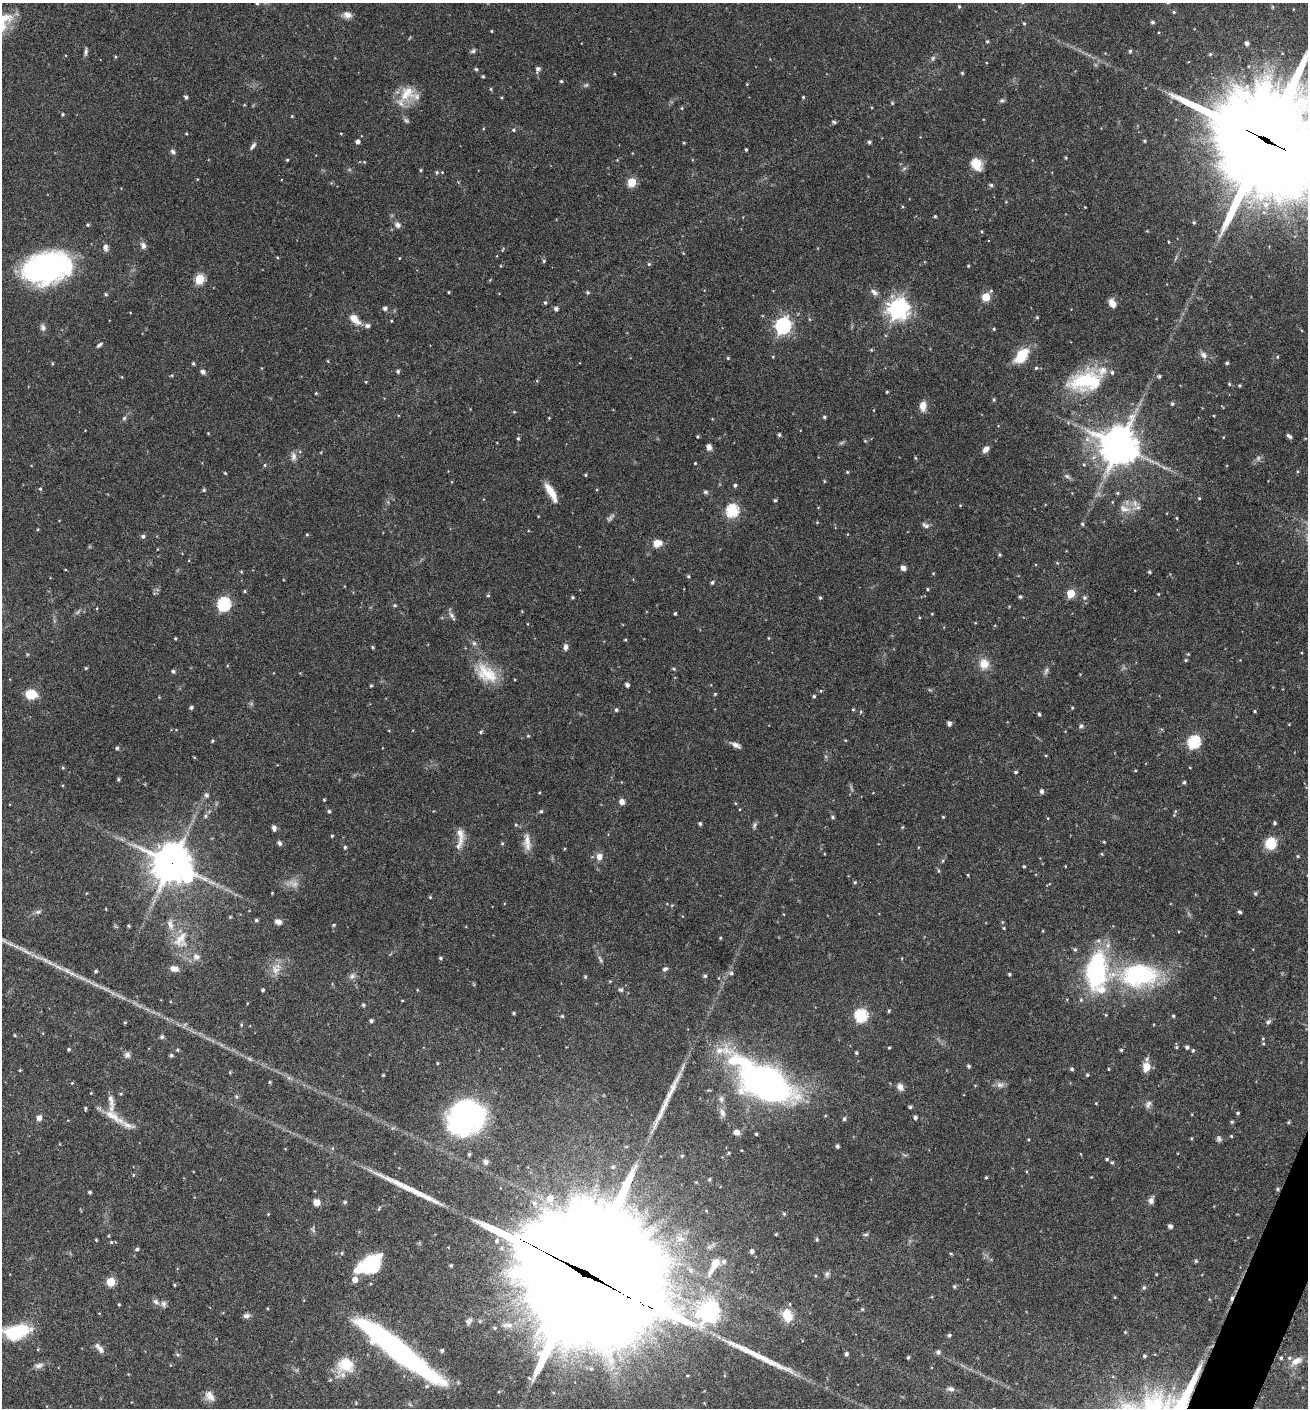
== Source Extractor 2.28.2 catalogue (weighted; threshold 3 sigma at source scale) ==
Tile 6 of 4 x 4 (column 2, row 2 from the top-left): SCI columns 1585-2890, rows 2816-4221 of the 5649 x 5635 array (HDU 1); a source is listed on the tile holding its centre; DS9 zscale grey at full resolution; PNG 1310 x 1410 px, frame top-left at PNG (2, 3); no overlay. Shown black and unused: <1% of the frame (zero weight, under 5 of 9 exposures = <1% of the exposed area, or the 3 px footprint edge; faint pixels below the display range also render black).
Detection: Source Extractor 2.28.2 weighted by HDU 2 'WHT'; one run over the whole footprint, this tile lists its part. Background 0.0973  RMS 0.0036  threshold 0.0145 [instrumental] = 3 sigma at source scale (4.09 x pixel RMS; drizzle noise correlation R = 1.36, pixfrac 0.8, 0.05/0.05 arcsec/px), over >= 5 px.
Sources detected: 416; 7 too faint to see at this stretch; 1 cosmic-ray / hot-pixel residue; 3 long thin detections or spike segments (spike, bleed or trail) — not listed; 14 inside a brighter listed object's ellipse — not listed separately; the other 391 listed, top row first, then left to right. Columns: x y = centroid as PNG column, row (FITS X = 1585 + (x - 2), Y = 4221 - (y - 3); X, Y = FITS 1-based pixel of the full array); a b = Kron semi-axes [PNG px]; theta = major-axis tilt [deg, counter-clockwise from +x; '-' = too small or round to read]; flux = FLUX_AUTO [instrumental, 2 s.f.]
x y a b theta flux
257 3 5 4 - 0.54
959 6 3 3 - 0.34
1174 12 4 4 - 0.38
347 15 11 8 -12 1.8
1152 22 4 4 - 0.62
1024 23 4 4 - 0.32
2 24 35 14 62 9.2
491 31 4 3 - 0.27
987 41 4 4 - 0.38
1247 43 5 4 - 1
473 51 7 5 44 0.65
1130 51 4 4 - 0.47
86 52 10 4 85 0.82
933 58 7 5 49 0.65
476 69 4 4 - 0.48
538 69 6 5 - 0.95
962 73 4 4 - 0.41
615 74 4 3 - 0.25
483 76 3 3 - 0.44
561 81 4 3 - 0.43
747 84 3 3 - 0.23
491 89 5 3 - 0.32
405 94 22 13 -84 5.8
186 97 4 4 - 0.7
803 97 3 3 - 0.35
1002 100 6 5 - 0.57
892 103 4 4 - 0.38
682 108 4 4 - 0.35
62 114 4 4 - 0.42
292 116 4 4 - 0.29
834 122 5 3 - 0.59
513 130 5 4 - 0.51
186 134 4 3 - 0.27
1266 140 45 36 -31 5500
1144 141 4 3 - 0.38
358 142 4 4 - 1.2
869 142 4 4 - 0.65
684 143 4 3 - 0.31
253 146 11 4 53 0.94
746 150 3 3 - 0.45
173 152 7 5 -45 0.78
1066 158 4 3 - 0.35
287 160 3 3 - 0.4
976 164 11 9 -64 6.7
420 170 4 3 - 0.36
437 172 5 4 - 0.49
632 182 5 5 - 13
991 185 5 5 - 0.51
1266 204 9 8 - 2.5
1085 207 3 3 - 0.2
935 216 3 3 - 0.41
1194 222 5 4 - 0.44
88 225 4 4 - 0.46
398 225 9 7 -57 1.1
1168 242 4 2 - 0.25
143 245 8 6 -78 1.4
105 247 9 7 -81 1.2
502 250 6 3 71 0.28
683 253 4 3 - 0.26
277 257 4 3 - 0.29
399 258 3 2 - 0.22
544 261 5 4 - 0.44
649 264 5 4 - 0.43
968 266 4 3 - 0.29
47 267 38 24 12 89
200 279 5 5 - 18
449 292 3 3 - 0.32
587 292 4 4 - 0.53
874 292 11 6 -40 1.3
106 294 5 4 - 0.44
986 297 5 5 - 11
545 303 4 3 - 0.47
1112 303 10 6 -58 2.3
385 308 5 4 - 0.9
898 308 7 7 - 220
556 309 5 4 - 0.97
1037 317 3 3 - 0.38
355 319 14 8 -46 3.7
391 321 3 3 - 0.3
368 326 7 6 - 1.1
783 326 7 6 - 97
43 327 9 7 -70 1.1
994 329 4 3 - 0.38
99 345 8 4 33 0.67
871 350 4 4 - 0.35
1203 355 10 7 -49 1.4
1021 356 15 9 51 10
773 357 4 3 - 0.28
1277 357 5 3 - 0.3
728 358 4 4 - 0.37
193 363 4 4 - 0.48
1227 363 4 3 - 0.53
1036 368 4 4 - 0.45
398 371 5 4 - 0.58
203 372 6 5 - 1.1
1159 376 5 4 - 0.55
122 377 5 3 - 0.23
1086 381 41 23 8 23
366 382 4 3 - 0.25
1229 384 5 4 - 0.39
1239 386 3 3 - 0.39
887 392 3 3 - 0.38
316 393 4 4 - 0.31
994 400 5 4 - 0.43
1172 404 5 4 - 0.59
923 406 11 7 83 2.8
824 417 4 3 - 0.51
124 418 6 5 - 0.56
549 418 4 4 - 0.23
208 433 3 3 - 0.22
779 435 5 4 - 0.57
1289 436 7 4 -41 0.86
518 438 5 4 - 0.47
1119 446 12 12 - 720
709 447 7 5 -87 1.6
986 449 8 5 45 1.7
293 456 11 7 -88 1.5
915 458 5 3 - 0.33
695 463 3 3 - 0.29
265 465 4 4 - 0.37
847 472 4 3 - 0.31
225 473 4 3 - 0.32
585 475 4 3 - 0.36
1067 476 7 5 -43 0.74
824 481 4 3 - 0.27
735 485 4 4 - 0.69
40 489 5 4 - 0.38
204 490 4 4 - 0.52
551 492 22 7 -60 4.9
705 492 5 5 - 0.69
1117 493 5 4 - 0.41
1199 498 4 4 - 0.36
775 500 5 4 - 0.37
1124 509 18 10 -17 3.5
732 510 6 6 - 38
1177 518 5 3 - 0.28
817 522 4 4 - 0.3
1082 524 4 4 - 0.45
925 525 11 6 -31 0.95
307 534 4 3 - 0.32
143 536 6 5 - 0.66
657 543 11 9 10 2.9
999 555 4 4 - 0.42
903 568 6 5 - 1.3
241 572 4 3 - 0.32
1149 572 4 3 - 0.46
933 573 4 3 - 0.27
688 576 5 4 - 0.42
712 582 6 4 62 0.5
927 589 4 3 - 0.33
244 591 4 4 - 0.4
1071 593 5 5 - 11
1158 594 3 3 - 0.28
488 595 5 4 - 0.39
1020 596 4 3 - 0.53
572 597 3 3 - 0.45
820 598 5 4 - 0.42
1085 598 6 6 - 0.7
224 604 6 6 - 49
395 605 5 4 - 0.36
675 613 4 3 - 0.44
452 615 10 6 -54 1.2
175 638 3 2 - 0.34
768 638 4 3 - 0.25
625 640 4 3 - 0.3
474 643 6 6 - 0.74
373 647 4 4 - 0.35
566 647 8 5 88 1.2
1188 654 4 4 - 0.31
1186 660 4 3 - 0.4
984 664 14 13 - 3.9
86 668 4 3 - 0.4
674 669 5 4 - 0.43
173 671 4 4 - 0.71
1046 671 10 5 68 0.89
487 673 32 19 -37 10
627 685 4 3 - 1
371 686 4 3 - 0.39
31 694 10 8 0 6.9
715 694 4 4 - 0.33
814 696 4 4 - 0.49
191 707 4 4 - 0.7
1072 708 3 3 - 0.31
853 709 4 4 - 0.33
616 710 4 4 - 0.58
1255 711 3 3 - 0.39
861 712 5 3 - 0.33
1039 714 4 3 - 0.52
949 723 4 4 - 1.2
1081 726 6 5 - 0.64
481 732 4 4 - 0.48
212 741 4 3 - 0.36
1194 742 8 6 54 38
736 745 12 6 -27 1.4
117 748 4 4 - 0.61
63 768 4 3 - 0.36
1016 772 4 3 - 0.46
118 779 4 3 - 0.47
1184 782 4 4 - 0.51
1042 791 5 4 - 0.87
206 795 6 6 - 0.88
324 800 3 3 - 0.37
622 802 6 5 - 1.7
329 811 5 4 - 0.53
541 811 5 4 - 0.46
1176 811 5 3 - 0.32
205 816 5 5 - 0.54
832 817 5 4 - 0.44
943 817 4 3 - 0.33
700 823 4 3 - 0.57
1274 823 5 4 - 0.58
516 825 5 4 - 0.41
755 825 9 4 72 0.71
902 827 5 3 - 0.3
274 828 6 5 - 1.2
332 836 4 3 - 0.38
460 838 31 8 85 3.8
527 841 19 10 -86 3.3
1104 842 4 3 - 0.29
279 843 6 5 - 0.83
502 843 4 4 - 0.4
1271 843 9 8 - 10
345 847 5 4 - 0.51
1102 854 4 3 - 0.32
599 856 8 7 - 2.1
1298 856 4 4 - 0.37
942 861 5 3 - 0.37
172 863 14 12 -36 830
1024 866 3 3 - 0.38
1065 866 4 2 - 0.21
968 875 3 3 - 0.3
855 882 5 4 - 0.43
272 893 3 3 - 0.24
1255 893 5 4 - 0.54
430 897 4 4 - 0.32
106 909 4 2 - 0.22
38 912 9 5 20 0.83
1240 912 5 3 - 0.57
230 917 4 4 - 0.32
256 920 4 4 - 0.57
278 922 7 5 -19 1.7
334 925 4 4 - 0.33
128 926 4 3 - 0.35
1004 928 4 3 - 0.31
720 938 4 3 - 0.32
180 940 26 19 63 8.1
1075 949 5 5 - 0.54
196 957 12 8 -2 1.9
440 958 5 4 - 0.53
600 959 11 4 -66 0.74
174 969 11 7 -12 1.7
665 969 6 5 - 0.83
275 970 13 11 -64 3.1
1096 970 47 24 84 40
96 971 4 3 - 0.6
731 973 6 4 -14 0.71
1009 974 3 3 - 0.46
1139 975 48 29 4 36
352 976 7 6 - 0.97
705 976 5 4 - 0.55
585 977 5 4 - 0.42
263 990 4 3 - 0.55
621 990 7 5 -14 0.56
363 1005 4 4 - 0.5
889 1011 4 3 - 0.43
513 1013 4 3 - 0.48
861 1015 6 6 - 41
562 1016 4 4 - 0.45
1173 1016 4 3 - 0.42
371 1021 4 3 - 0.74
125 1022 4 3 - 0.37
1268 1022 7 5 32 0.72
14 1035 4 3 - 0.31
162 1037 5 5 - 0.56
1263 1038 4 4 - 0.32
1176 1047 5 4 - 0.41
1187 1047 4 4 - 0.78
889 1048 3 3 - 0.35
69 1049 4 3 - 0.51
177 1050 4 4 - 0.38
1121 1050 4 4 - 0.43
1193 1051 4 4 - 0.48
856 1053 4 3 - 0.49
127 1055 8 8 - 1.1
171 1055 4 4 - 0.65
437 1063 4 3 - 0.3
969 1066 4 4 - 0.55
1146 1067 9 8 - 4
1072 1069 4 4 - 0.56
1108 1069 4 2 - 0.25
20 1070 3 3 - 0.3
230 1072 5 4 - 0.33
383 1075 3 3 - 0.31
1087 1075 4 4 - 0.39
270 1082 4 4 - 0.39
72 1083 4 4 - 0.24
766 1083 42 21 -30 170
1000 1085 11 7 -8 1.4
900 1087 10 7 -70 1.6
91 1093 3 3 - 0.24
121 1094 4 3 - 0.39
236 1097 6 5 - 0.58
721 1099 8 6 -89 1
111 1103 31 7 -85 3.1
1096 1103 3 3 - 0.24
1148 1104 11 6 61 1.1
910 1107 4 4 - 0.48
85 1108 4 3 - 0.41
722 1113 12 7 -70 1.6
1238 1113 4 3 - 0.47
114 1116 35 9 -33 5.4
466 1117 40 35 32 63
915 1117 4 4 - 0.88
39 1118 6 6 - 1.5
844 1119 5 4 - 0.56
1232 1122 4 4 - 0.42
1288 1122 4 4 - 0.36
737 1132 8 7 - 1.5
756 1134 3 3 - 0.36
1231 1136 3 3 - 0.29
1191 1138 4 3 - 0.27
1219 1139 8 5 -75 0.74
837 1146 4 3 - 0.69
332 1148 5 3 - 0.34
469 1154 4 4 - 0.55
682 1156 5 4 - 0.4
1107 1159 4 4 - 0.49
485 1162 7 7 - 1.2
1112 1162 5 4 - 0.43
613 1167 5 4 - 0.59
133 1175 4 3 - 0.31
986 1177 3 3 - 0.34
709 1179 5 5 - 0.51
1278 1189 5 4 - 0.49
90 1192 3 3 - 0.56
550 1198 13 10 86 3.5
1151 1201 7 6 - 1.4
317 1202 5 5 - 4.6
345 1202 5 4 - 0.47
534 1203 8 7 - 1.4
268 1214 4 3 - 0.24
784 1214 4 4 - 0.38
1170 1226 4 4 - 1.2
776 1234 3 3 - 0.34
866 1235 7 4 9 0.52
680 1239 11 8 -6 2.3
817 1239 5 4 - 0.43
96 1240 4 2 - 0.28
111 1242 5 5 - 0.43
137 1249 4 4 - 0.57
752 1251 4 4 - 0.9
342 1253 5 4 - 0.43
951 1254 5 3 - 0.32
1196 1261 5 4 - 0.48
370 1264 18 14 24 22
451 1265 4 4 - 0.45
714 1265 23 7 60 4.2
582 1272 87 36 -28 22000
827 1274 7 5 46 0.75
1156 1274 3 3 - 0.25
355 1279 6 5 - 2.5
111 1282 5 5 - 13
174 1285 3 3 - 0.35
954 1286 5 5 - 0.53
1144 1287 6 4 75 0.58
156 1302 8 6 -39 1.1
119 1304 4 3 - 0.31
164 1304 9 7 -80 0.98
862 1309 5 4 - 0.46
708 1311 8 7 - 200
787 1315 17 12 -72 5.6
246 1316 8 5 8 1.2
469 1321 10 7 52 1.1
508 1325 17 7 -3 2.8
16 1331 26 13 12 21
1125 1332 4 4 - 0.33
949 1335 4 4 - 0.56
100 1348 15 6 -49 1.8
38 1349 4 3 - 0.27
397 1350 88 14 -38 110
442 1351 4 4 - 0.67
938 1352 5 5 - 0.85
846 1354 4 4 - 0.86
1144 1356 4 4 - 0.55
908 1357 4 3 - 0.46
1281 1358 4 3 - 0.46
1296 1361 16 9 32 2.8
39 1365 13 7 15 1.4
346 1365 23 20 -4 8
951 1389 9 6 -8 1.1
210 1396 15 9 -50 2.2
Overlapping masked pixels (flux is a lower limit): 4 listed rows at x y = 1266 140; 172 863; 1278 1189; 582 1272
Isophote crosses this tile's border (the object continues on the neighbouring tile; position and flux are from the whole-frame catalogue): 5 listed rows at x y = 257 3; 2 24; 1266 140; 16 1331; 397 1350